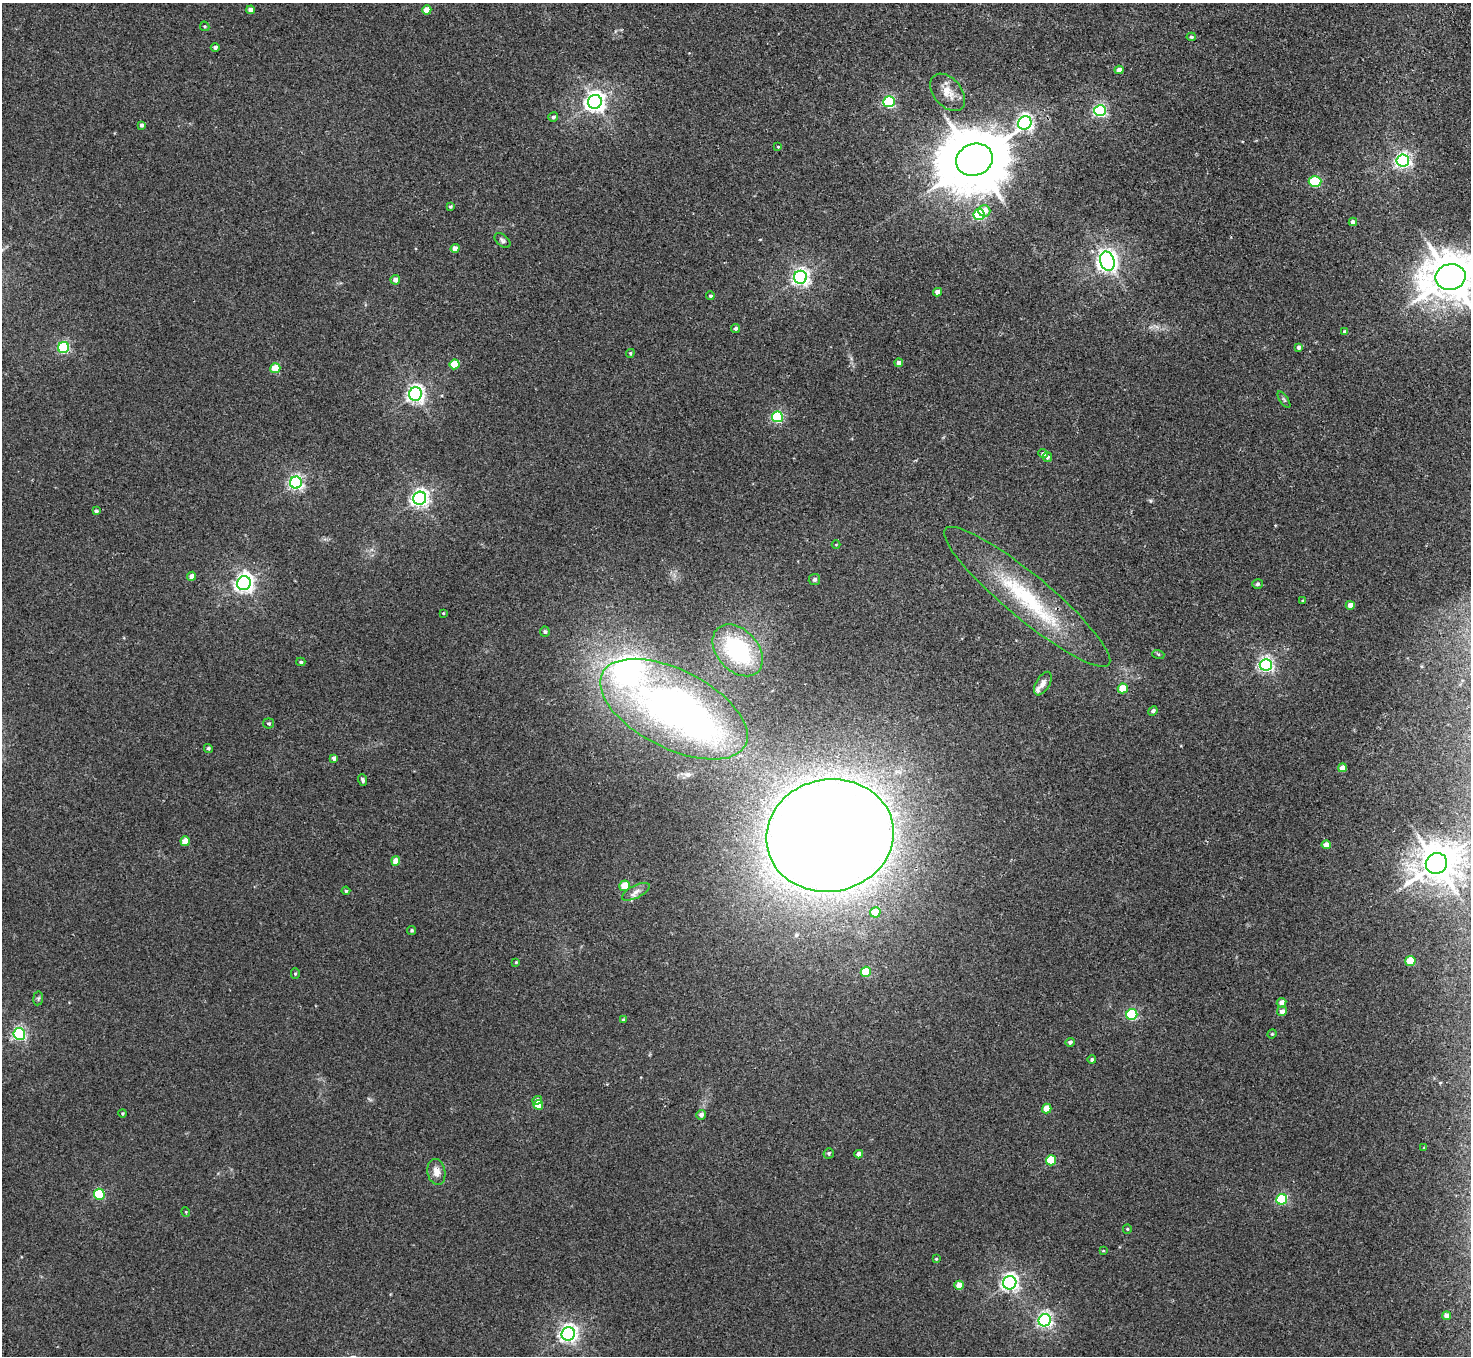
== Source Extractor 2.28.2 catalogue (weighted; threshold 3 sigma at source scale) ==
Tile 10 of 4 x 4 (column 2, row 3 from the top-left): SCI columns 1521-2989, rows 1552-2905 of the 5982 x 5946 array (HDU 1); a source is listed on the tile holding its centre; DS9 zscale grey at full resolution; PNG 1473 x 1358 px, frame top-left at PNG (2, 3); each listed source drawn as its Kron ellipse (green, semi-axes under 4 px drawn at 4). Shown black and unused: <1% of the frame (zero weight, under 2 of 3 exposures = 3% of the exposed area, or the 3 px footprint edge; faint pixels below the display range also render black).
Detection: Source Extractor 2.28.2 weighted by HDU 2 'WHT'; one run over the whole footprint, this tile lists its part. Background 0.0178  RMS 0.0058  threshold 0.0263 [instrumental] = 3 sigma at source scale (4.5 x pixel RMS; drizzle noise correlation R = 1.50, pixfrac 1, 0.05/0.05 arcsec/px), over >= 5 px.
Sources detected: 115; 1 inside a brighter object's white glare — neither listed nor drawn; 2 inside a brighter listed object's ellipse — not listed separately; the other 112 listed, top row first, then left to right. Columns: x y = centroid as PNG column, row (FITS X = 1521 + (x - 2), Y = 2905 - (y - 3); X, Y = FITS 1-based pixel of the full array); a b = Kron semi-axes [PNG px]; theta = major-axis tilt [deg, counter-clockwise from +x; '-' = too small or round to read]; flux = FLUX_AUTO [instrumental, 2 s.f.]
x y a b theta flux
251 10 4 4 - 3.5
427 10 5 4 - 8.5
205 26 5 4 - 0.64
1191 37 4 4 - 0.75
215 47 4 4 - 1.4
1119 70 4 4 - 4
948 92 21 14 -50 7.5
595 102 7 7 - 330
889 102 5 5 - 75
1100 111 6 5 - 110
553 117 5 4 - 1.5
1025 123 7 6 - 190
142 125 4 3 - 1.4
778 147 3 3 - 0.94
974 160 18 16 21 4700
1403 161 6 6 - 160
1315 181 6 5 - 45
450 206 4 3 - 0.9
984 211 6 6 - 5.8
979 215 5 5 - 54
1353 222 4 4 - 2.7
502 240 9 5 -40 1.4
455 248 4 4 - 4.7
1107 261 10 7 -75 380
800 277 6 6 - 230
1450 277 15 13 11 2300
395 280 5 5 - 3.4
937 292 4 4 - 3.3
710 296 4 4 - 0.95
736 328 4 4 - 1.5
1345 332 4 4 - 2
64 347 5 5 - 72
1299 347 4 4 - 1.9
630 353 4 4 - 0.69
899 363 4 4 - 3.4
455 364 5 5 - 17
275 368 5 5 - 16
415 394 7 6 - 220
1284 400 9 3 -56 1
777 417 5 5 - 65
1043 454 5 4 - 1.6
1047 457 5 5 - 1.5
296 483 6 6 - 140
420 498 7 6 - 220
96 511 4 4 - 1.4
836 545 4 3 - 0.41
192 576 4 4 - 3.8
814 579 6 5 - 1.3
244 583 7 6 - 270
1258 584 5 5 - 1
1027 597 106 22 -40 61
1303 600 4 3 - 0.55
1350 605 4 4 - 6
443 613 3 3 - 0.44
545 631 5 5 - 1.1
738 650 30 20 -48 55
1158 654 6 4 -18 0.69
301 662 4 3 - 0.94
1266 665 6 6 - 140
1043 684 13 6 59 3
1123 688 5 5 - 11
674 709 80 39 -27 280
1153 711 5 4 - 1.7
269 723 5 5 - 0.92
208 748 5 4 - 0.94
334 758 4 4 - 2.3
1343 768 4 4 - 6.1
363 780 6 4 -71 1.4
830 835 64 56 10 2200
185 841 5 4 - 8.1
1326 845 4 4 - 4.5
396 861 5 4 - 6.5
1436 863 11 10 - 1400
625 886 5 5 - 12
346 891 4 4 - 0.76
636 892 15 6 26 3.2
875 912 5 5 - 13
412 930 4 4 - 0.77
1410 961 5 5 - 21
516 962 3 3 - 0.52
866 972 5 5 - 17
295 974 5 4 - 0.76
38 998 7 5 82 0.98
1281 1003 5 4 - 3.3
1282 1011 5 5 - 3.3
1132 1014 5 5 - 60
623 1020 4 4 - 0.77
19 1034 6 6 - 120
1272 1034 5 4 - 0.59
1070 1042 4 4 - 1.3
1092 1060 4 4 - 1.3
537 1100 5 4 - 2.9
538 1105 5 5 - 8.7
1047 1108 5 4 - 8.5
123 1113 4 3 - 0.6
701 1115 5 4 - 2.5
1424 1148 3 3 - 0.56
829 1153 5 5 - 1
859 1154 4 4 - 3.4
1051 1160 5 5 - 28
436 1172 13 9 -79 4.7
99 1194 5 5 - 40
1282 1199 5 5 - 54
186 1212 5 3 - 0.46
1127 1229 5 4 - 0.62
1103 1251 3 2 - 0.48
936 1259 4 3 - 0.52
1010 1283 7 6 - 210
959 1285 4 4 - 6.9
1447 1316 4 4 - 4.1
1045 1320 6 6 - 150
568 1334 7 6 - 230
Isophote crosses this tile's border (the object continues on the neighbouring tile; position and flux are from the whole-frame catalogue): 1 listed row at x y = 1450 277